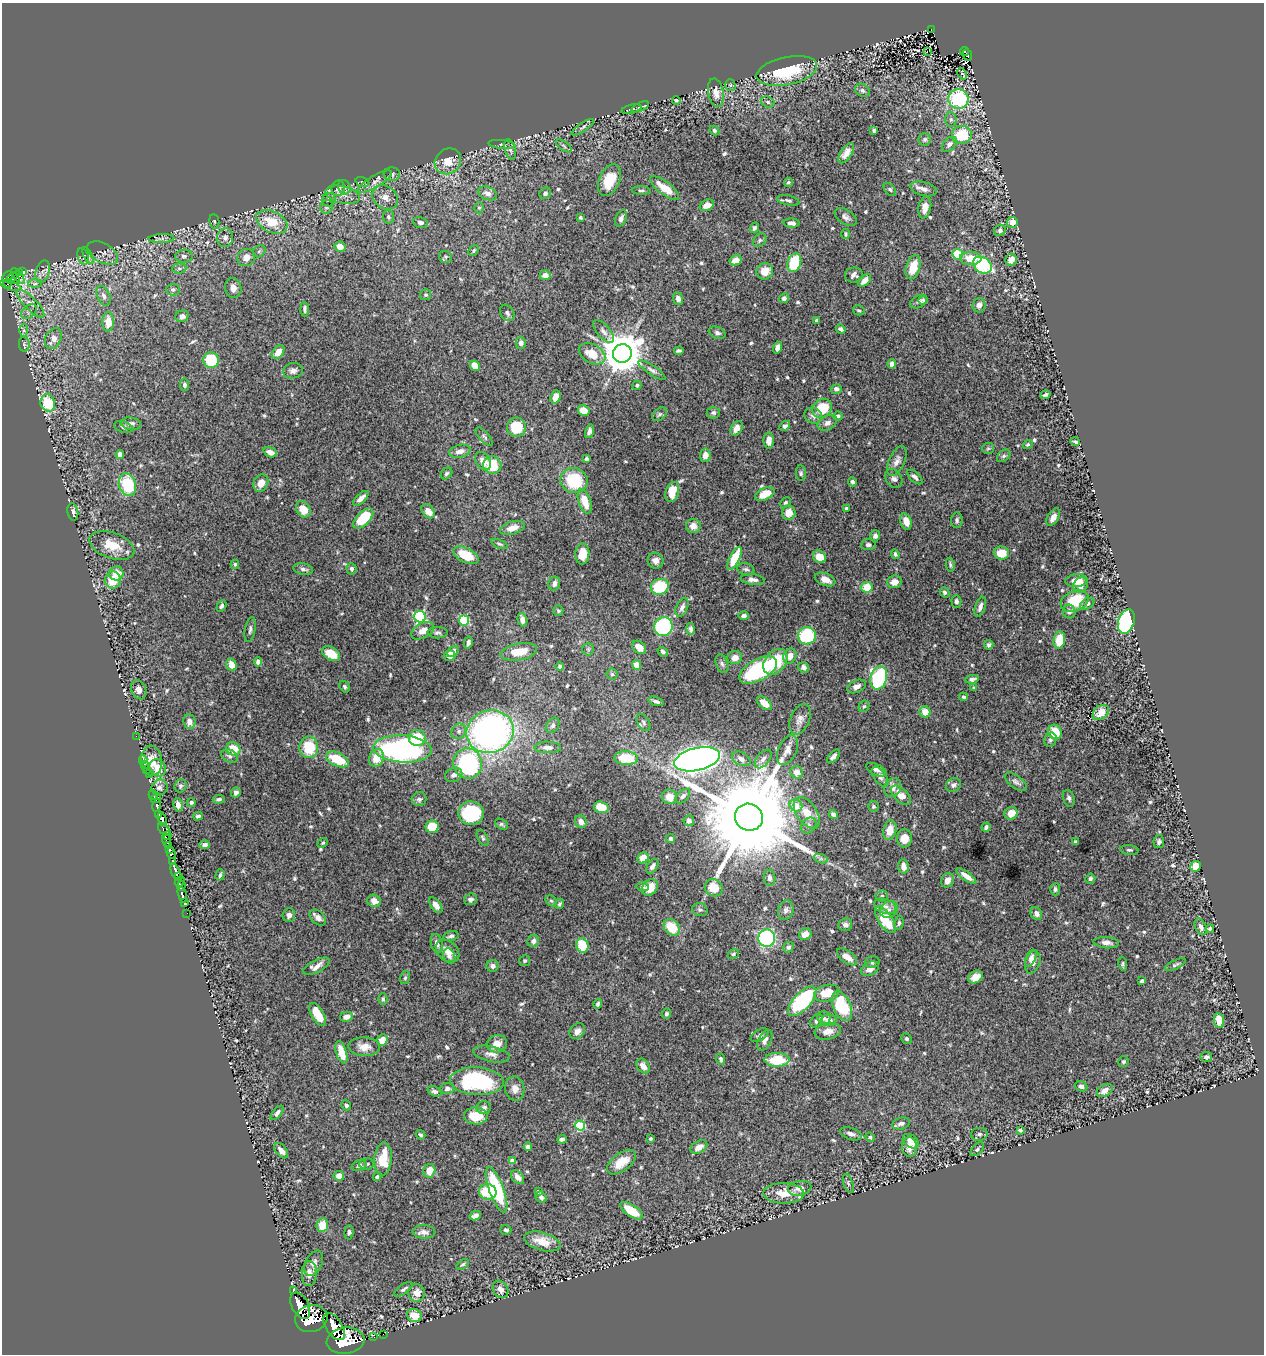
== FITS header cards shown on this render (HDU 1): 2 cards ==
NAXIS1  =                 1262
NAXIS2  =                 1352

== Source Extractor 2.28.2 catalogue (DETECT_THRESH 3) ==
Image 1262 x 1352 px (HDU 1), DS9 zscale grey, 1 PNG px = 1 image px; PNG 1266 x 1356 px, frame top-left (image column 1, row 1352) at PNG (2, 3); each listed source drawn as its Kron ellipse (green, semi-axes under 4 px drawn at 4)
Background 1.72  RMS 0.022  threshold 0.0673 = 3 sigma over >= 5 px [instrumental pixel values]
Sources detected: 664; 3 with non-positive FLUX_AUTO (blend fragments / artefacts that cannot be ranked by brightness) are neither listed nor drawn; of the other 661, the 500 brightest by FLUX_AUTO listed and drawn (161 fainter detections omitted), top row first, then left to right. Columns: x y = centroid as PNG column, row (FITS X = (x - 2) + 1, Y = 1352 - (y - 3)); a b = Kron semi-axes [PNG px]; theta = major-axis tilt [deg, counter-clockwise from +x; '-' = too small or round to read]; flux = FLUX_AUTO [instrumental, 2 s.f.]
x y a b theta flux
931 29 3 2 - 9.6
927 52 3 2 - 6
965 52 4 3 - 60
967 55 6 3 -68 82
787 71 31 14 12 82
962 74 6 4 -51 9.2
730 85 5 5 - 2.4
862 90 8 6 -33 4.3
716 93 14 7 -79 14
958 99 10 10 - 140
676 100 4 4 - 2.4
768 102 7 5 -19 3.2
640 107 9 3 23 2.6
631 109 10 4 14 3.4
951 119 7 6 - 3.8
583 127 13 4 34 4
714 130 5 4 - 2.9
874 130 4 3 - 4
962 135 10 9 - 64
925 139 6 6 - 3.3
502 144 13 4 -6 3.5
949 144 9 5 46 7.3
564 146 9 4 -35 3.2
510 149 10 5 -74 4.6
846 153 11 5 57 11
448 161 14 12 41 25
392 174 8 6 -5 4.7
609 180 17 10 67 37
362 182 7 5 -19 2.9
375 182 19 6 31 10
788 183 4 4 - 2.6
344 187 7 6 - 3.6
338 188 7 6 - 6.3
665 188 17 6 -37 29
890 189 7 5 -49 2.8
924 189 13 7 -14 10
641 191 9 3 -2 2.4
487 193 10 6 -20 9.4
545 193 6 5 - 4.3
342 195 17 8 -14 13
385 197 14 11 -36 13
329 200 7 6 - 4
788 200 11 5 -13 4
707 205 7 5 28 13
327 207 7 6 - 2.9
925 207 11 6 79 16
479 208 5 5 - 2.5
388 217 7 5 -83 3.9
580 217 3 3 - 2.6
846 217 12 7 -35 6
621 218 9 5 65 5.2
214 221 7 5 -83 2.7
272 222 16 10 -25 39
420 222 7 5 -15 5.6
1012 222 5 5 - 16
792 223 8 4 -3 7.9
754 228 5 4 - 3.7
1000 230 6 5 - 4.1
845 234 5 4 - 2.6
225 238 9 8 - 7.2
161 239 13 4 2 3.5
760 240 7 6 - 3.5
340 247 5 5 - 13
259 251 7 5 43 3.3
474 251 6 4 49 2.4
103 253 17 9 -28 10
958 254 5 5 - 68
83 256 8 5 -72 3.4
88 256 9 3 -64 2.5
184 256 9 6 4 4.5
246 257 9 8 - 11
445 257 6 6 - 2.7
971 258 11 6 -2 26
736 260 6 5 - 14
1011 260 6 5 - 13
794 263 10 6 70 76
982 265 10 7 -33 130
913 267 12 7 74 32
179 268 7 5 6 3.2
23 271 4 3 - 18
765 271 8 8 - 19
20 272 3 3 - 16
43 272 11 7 75 6.4
545 275 5 5 - 13
854 275 9 7 7 6.6
7 276 6 3 48 240
18 276 9 4 -51 45
12 278 6 3 43 53
15 280 3 3 - 23
865 281 8 5 43 11
7 283 4 3 - 21
35 284 7 4 2 3.4
11 286 11 3 -19 22
233 288 10 8 -82 8.3
173 290 7 6 - 4.1
426 295 5 5 - 2.6
104 296 10 6 -65 6.5
784 298 5 4 - 4.9
678 299 6 5 - 6.9
923 300 4 4 - 2.4
918 301 9 6 28 4.1
30 304 18 6 -45 11
979 305 7 6 - 7.4
305 309 7 4 -87 3.5
859 310 6 5 - 2.5
29 312 9 6 40 5.2
507 313 9 6 -60 5
182 316 7 5 24 8.5
817 320 3 3 - 3.6
108 322 9 6 89 22
841 329 5 3 - 3.8
24 330 6 4 -89 3.2
603 331 14 6 -48 7.3
717 333 9 5 -22 4
53 339 11 7 63 12
521 343 6 5 - 5.9
24 344 7 5 -82 3.2
778 348 6 4 74 11
679 351 5 3 - 2.9
278 352 8 5 52 16
622 353 9 9 - 4900
592 354 14 9 -29 27
211 360 8 7 - 79
892 364 5 4 - 7.1
475 366 5 4 - 16
652 370 16 4 -34 5.6
293 371 10 7 11 7.3
185 385 6 4 -82 3.9
637 385 4 4 - 2.8
836 389 5 5 - 4.7
1046 395 5 3 - 3.5
556 397 7 5 71 13
48 403 9 7 -69 57
822 408 10 8 42 47
584 410 6 5 - 17
713 413 7 5 4 3.2
659 414 8 6 39 3.7
813 416 9 7 -27 6.2
838 416 4 4 - 3.5
827 423 10 7 29 6.5
131 424 10 6 -8 7.6
785 426 6 4 39 4.3
123 427 10 5 -17 3.9
516 427 9 9 - 49
737 428 8 5 59 11
589 431 7 4 75 5.2
484 437 11 5 -48 3.6
769 441 8 5 -87 12
1075 442 5 3 - 2.9
1028 444 5 4 - 2.5
988 448 6 5 - 2.4
460 451 11 6 13 11
270 452 7 5 -20 13
120 454 4 4 - 17
705 455 7 5 81 10
1004 456 7 5 39 3.4
586 459 4 4 - 3.1
483 461 10 7 -58 12
897 461 16 8 66 10
492 465 9 8 - 51
446 473 6 5 - 2.9
801 473 8 5 -85 3.2
915 477 9 4 -42 5.2
894 478 10 7 -57 5.8
574 481 14 12 -17 79
852 482 4 4 - 4.3
261 483 9 7 63 12
127 485 11 8 -72 87
672 492 10 6 72 29
765 494 10 6 27 26
361 498 10 4 42 8.3
585 501 13 6 -71 29
785 502 6 4 43 3.1
846 508 3 3 - 3.7
303 509 9 6 -58 25
428 511 8 5 -49 11
73 512 8 5 -80 6.2
789 513 7 6 - 17
1053 517 10 5 59 11
363 519 12 6 45 59
957 520 8 5 84 3.7
906 521 8 5 -73 16
693 526 7 7 - 12
512 528 13 6 16 14
875 536 6 5 - 5.5
499 544 9 4 -23 2.8
112 545 23 13 -19 34
868 545 7 5 3 4.1
1001 553 8 6 -3 25
582 554 10 7 87 22
895 554 5 4 - 2.9
466 555 13 7 -26 41
820 557 7 6 - 24
734 558 12 5 64 49
655 561 8 8 - 8.9
235 564 4 4 - 2.5
950 565 7 3 -81 2.5
303 569 10 5 -11 5.3
351 569 6 5 - 4.3
746 569 8 6 -12 4.1
116 573 7 7 - 20
825 579 11 6 -21 14
113 580 8 8 - 30
753 580 12 5 -7 5.9
1076 581 11 6 6 18
894 582 7 6 - 11
554 584 7 5 69 6
1080 585 8 6 57 12
660 587 9 8 - 63
867 587 6 5 - 44
945 592 5 4 - 4.1
956 601 6 5 - 4.1
1075 601 15 10 21 61
1087 604 8 5 32 3.6
221 606 6 4 61 4.3
682 607 10 5 65 6.9
980 607 10 5 70 6.7
558 611 5 5 - 3.1
1069 611 7 6 - 4.6
744 616 5 4 - 4.1
420 617 6 5 - 200
464 620 5 5 - 110
522 620 7 4 -76 8.5
1126 622 12 8 72 240
663 627 10 9 - 150
250 629 13 5 81 4.8
691 629 6 4 -79 4.2
423 631 12 7 29 16
437 633 10 5 0 4.3
807 636 9 8 - 82
1059 640 8 5 81 41
468 642 6 4 76 5.6
989 645 5 4 - 3.5
639 647 8 5 -39 15
588 649 6 6 - 2.7
453 652 6 4 46 6
519 652 18 8 11 33
663 652 6 4 -35 3.5
331 654 10 6 -32 28
449 656 6 5 - 12
790 656 8 6 63 12
735 658 7 6 - 10
258 662 4 4 - 6.9
775 662 14 10 50 59
722 664 10 6 -69 4.6
232 665 6 5 - 15
636 665 5 4 - 14
560 666 4 4 - 3.3
804 667 6 5 - 6.1
758 670 20 10 30 170
612 674 5 5 - 2.5
879 678 12 8 75 170
972 679 7 4 9 4.3
857 686 10 6 26 7.4
345 687 6 4 -59 2.6
974 688 4 4 - 2.5
139 690 10 7 -67 8.7
964 697 4 4 - 3.5
656 701 8 4 -19 3.9
764 703 9 5 -39 16
864 706 6 5 - 2.5
925 712 6 5 - 19
1101 712 9 6 39 12
800 719 16 9 66 12
189 722 7 6 - 8.9
644 723 9 5 -56 3.9
553 725 8 6 57 4.1
459 731 8 7 - 6.1
490 732 24 21 17 580
1055 732 7 6 - 31
136 736 2 2 - 55
417 738 8 8 - 49
1050 740 7 6 - 3.5
309 747 10 9 - 49
548 747 13 6 -1 7.9
233 749 7 6 - 28
402 749 29 13 -3 370
787 750 16 9 66 11
230 756 9 6 -28 4.6
833 756 8 4 48 4.9
376 758 9 7 64 26
626 758 12 7 -2 45
337 759 12 6 -25 47
697 759 23 11 13 1300
741 759 10 6 -30 6.7
763 759 11 6 50 6.4
143 760 4 3 - 2.5
152 761 15 10 -82 19
468 763 15 14 - 270
145 765 3 2 - 2.8
158 768 9 8 - 18
146 769 3 3 - 17
876 770 11 5 -26 5.9
797 772 6 6 - 13
149 774 2 2 - 10
454 775 9 7 22 7.9
880 777 12 6 -54 6
1016 782 13 6 -37 5.5
953 785 8 6 40 5.4
180 786 7 5 63 3.5
159 787 8 7 - 4.9
893 788 10 8 60 9.4
236 792 5 4 - 4.6
153 795 5 3 - 180
901 795 12 6 -44 16
683 796 9 5 45 4.9
669 797 7 7 - 17
156 798 5 3 - 190
1069 798 8 5 -71 4.5
219 799 6 4 6 3.4
419 799 7 7 - 4.4
191 802 4 4 - 3
157 805 6 3 79 240
178 805 7 4 -79 9.3
796 805 6 6 - 21
873 806 5 5 - 2.5
601 807 7 5 -17 31
471 813 13 12 - 97
807 813 18 10 -55 23
1011 813 7 6 - 17
833 814 5 4 - 4.5
159 815 2 2 - 40
198 816 5 3 - 3.1
749 817 14 13 - 45000
162 819 7 4 -71 780
689 821 5 5 - 7
581 822 6 5 - 8.7
501 824 7 5 -30 2.8
808 825 9 7 47 5
432 827 6 6 - 35
986 827 5 4 - 4
164 829 8 4 -49 150
890 830 10 6 77 21
168 835 3 2 - 27
483 838 9 5 -62 3.4
671 838 4 4 - 3.8
904 838 9 7 85 19
166 840 7 3 -76 60
1075 842 3 3 - 2.9
1159 842 6 5 - 4.2
323 843 5 4 - 2.5
205 845 5 4 - 4.5
168 846 3 3 - 43
169 850 3 3 - 160
1129 850 9 5 -5 3.1
171 853 6 4 -84 200
643 858 6 5 - 20
821 859 7 4 -18 3.4
173 862 3 2 - 13
652 866 8 5 57 6
903 866 7 5 -84 11
1196 866 5 5 - 24
176 872 9 3 -70 520
220 875 6 3 74 3.3
966 876 12 4 -35 11
178 877 3 2 - 180
769 878 8 6 -88 5.7
1090 878 5 4 - 3
947 880 7 6 - 10
180 882 6 4 50 370
181 886 5 3 - 250
642 887 6 4 -1 2.9
650 887 9 7 49 21
714 888 9 8 - 28
1055 889 6 5 - 3.9
182 895 8 3 -74 29
882 896 6 5 - 3
471 899 6 6 - 5.5
374 901 7 6 - 11
551 901 6 5 - 2.4
184 903 3 3 - 14
559 904 5 4 - 3.1
436 905 9 5 -55 8.7
885 906 11 7 -18 8
889 909 9 7 37 6.8
700 910 8 6 -21 4
786 910 10 7 74 5.8
187 913 2 2 - 4.7
1036 914 7 5 -60 5.9
289 915 7 6 - 5.6
318 917 9 6 -41 7.9
885 920 15 7 -56 55
899 923 7 4 82 3
845 925 7 6 - 5
672 927 9 7 -47 38
1201 927 9 5 -63 6.3
1210 928 4 4 - 2.5
805 934 6 5 - 12
451 936 8 5 14 4
767 938 8 8 - 210
533 941 6 5 - 6.4
437 943 10 6 -77 7
1106 943 13 5 -4 8.1
582 945 7 6 - 42
788 947 5 5 - 4.1
447 951 13 9 -39 16
733 954 6 4 34 2.8
449 956 8 5 -70 5.1
847 957 12 6 -37 12
1031 958 9 4 64 5.1
525 961 5 5 - 2.6
872 962 7 5 17 3.4
1033 962 12 7 72 7.8
1123 964 7 4 -78 2.4
1175 965 11 4 27 3.3
316 966 14 6 28 11
493 966 6 6 - 5
870 969 9 6 30 9.4
975 977 8 6 32 13
405 978 6 5 - 2.7
1142 981 4 4 - 4.5
827 993 13 8 15 29
383 999 6 4 90 2.8
802 1001 18 8 46 160
598 1004 5 4 - 3
842 1006 16 9 -65 92
666 1014 5 4 - 3.8
318 1015 13 6 -58 33
346 1017 6 5 - 7.7
824 1018 7 6 - 4.7
829 1020 7 6 - 9.5
1219 1020 7 5 -81 33
816 1021 7 5 46 3.9
577 1031 9 6 47 7.1
828 1031 13 8 12 13
760 1035 10 5 31 4.7
906 1039 5 5 - 3.5
382 1040 6 5 - 19
765 1040 11 6 63 7.7
497 1044 10 8 9 14
364 1047 16 9 -3 15
341 1052 11 5 -73 28
491 1054 18 7 -12 10
1206 1057 6 5 - 3.3
721 1059 6 4 -67 3.1
777 1060 12 7 0 57
1123 1062 5 5 - 3.1
643 1066 8 6 -54 12
477 1081 27 14 -3 180
1081 1086 6 5 - 4.5
447 1088 7 5 8 4.8
515 1089 12 9 -81 12
1105 1090 9 5 33 8
435 1091 7 5 -20 4.8
346 1105 5 4 - 3.3
484 1108 7 6 - 5.5
277 1113 8 4 50 4.8
476 1116 12 8 -1 32
901 1123 9 5 16 5.9
580 1126 5 5 - 93
1020 1130 4 3 - 2.5
851 1134 11 6 -18 7.8
979 1134 8 6 6 3.9
420 1135 5 4 - 2.8
870 1137 5 4 - 2.4
650 1138 4 3 - 2.7
562 1139 5 3 - 4.8
911 1141 9 6 -39 14
528 1147 4 4 - 6.5
699 1147 9 6 30 13
910 1147 10 7 -87 13
977 1149 8 5 49 3.1
281 1151 9 5 -52 8.9
383 1159 16 8 86 43
512 1161 4 4 - 13
621 1162 17 9 36 25
367 1164 7 5 4 3.6
359 1165 7 5 23 3.8
429 1171 7 6 - 17
339 1176 5 5 - 14
377 1177 4 4 - 2.6
518 1177 8 5 -49 9.5
848 1183 10 4 -72 3.5
800 1188 12 7 10 13
497 1190 24 7 -70 120
538 1191 4 3 - 3
488 1192 9 8 - 52
784 1193 20 10 -1 29
541 1197 6 5 - 6.4
631 1211 13 5 -35 42
475 1216 6 4 28 6.1
322 1225 7 6 - 23
506 1230 5 5 - 3.8
349 1232 7 4 86 3.4
424 1232 11 6 -4 7.6
542 1242 19 9 -16 24
314 1263 13 8 64 9.2
463 1264 7 4 35 2.6
309 1273 12 7 89 11
403 1289 11 4 35 4.4
500 1289 9 7 -55 10
293 1290 3 3 - 46
417 1293 9 8 - 14
300 1306 14 8 -63 1700
414 1315 7 6 - 26
311 1319 16 13 15 4700
334 1327 15 8 -56 4800
383 1334 2 2 - 12
374 1337 3 2 - 7.6
345 1341 19 13 7 12000
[161 fainter detections neither listed nor drawn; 3 non-positive-flux detections neither listed nor drawn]